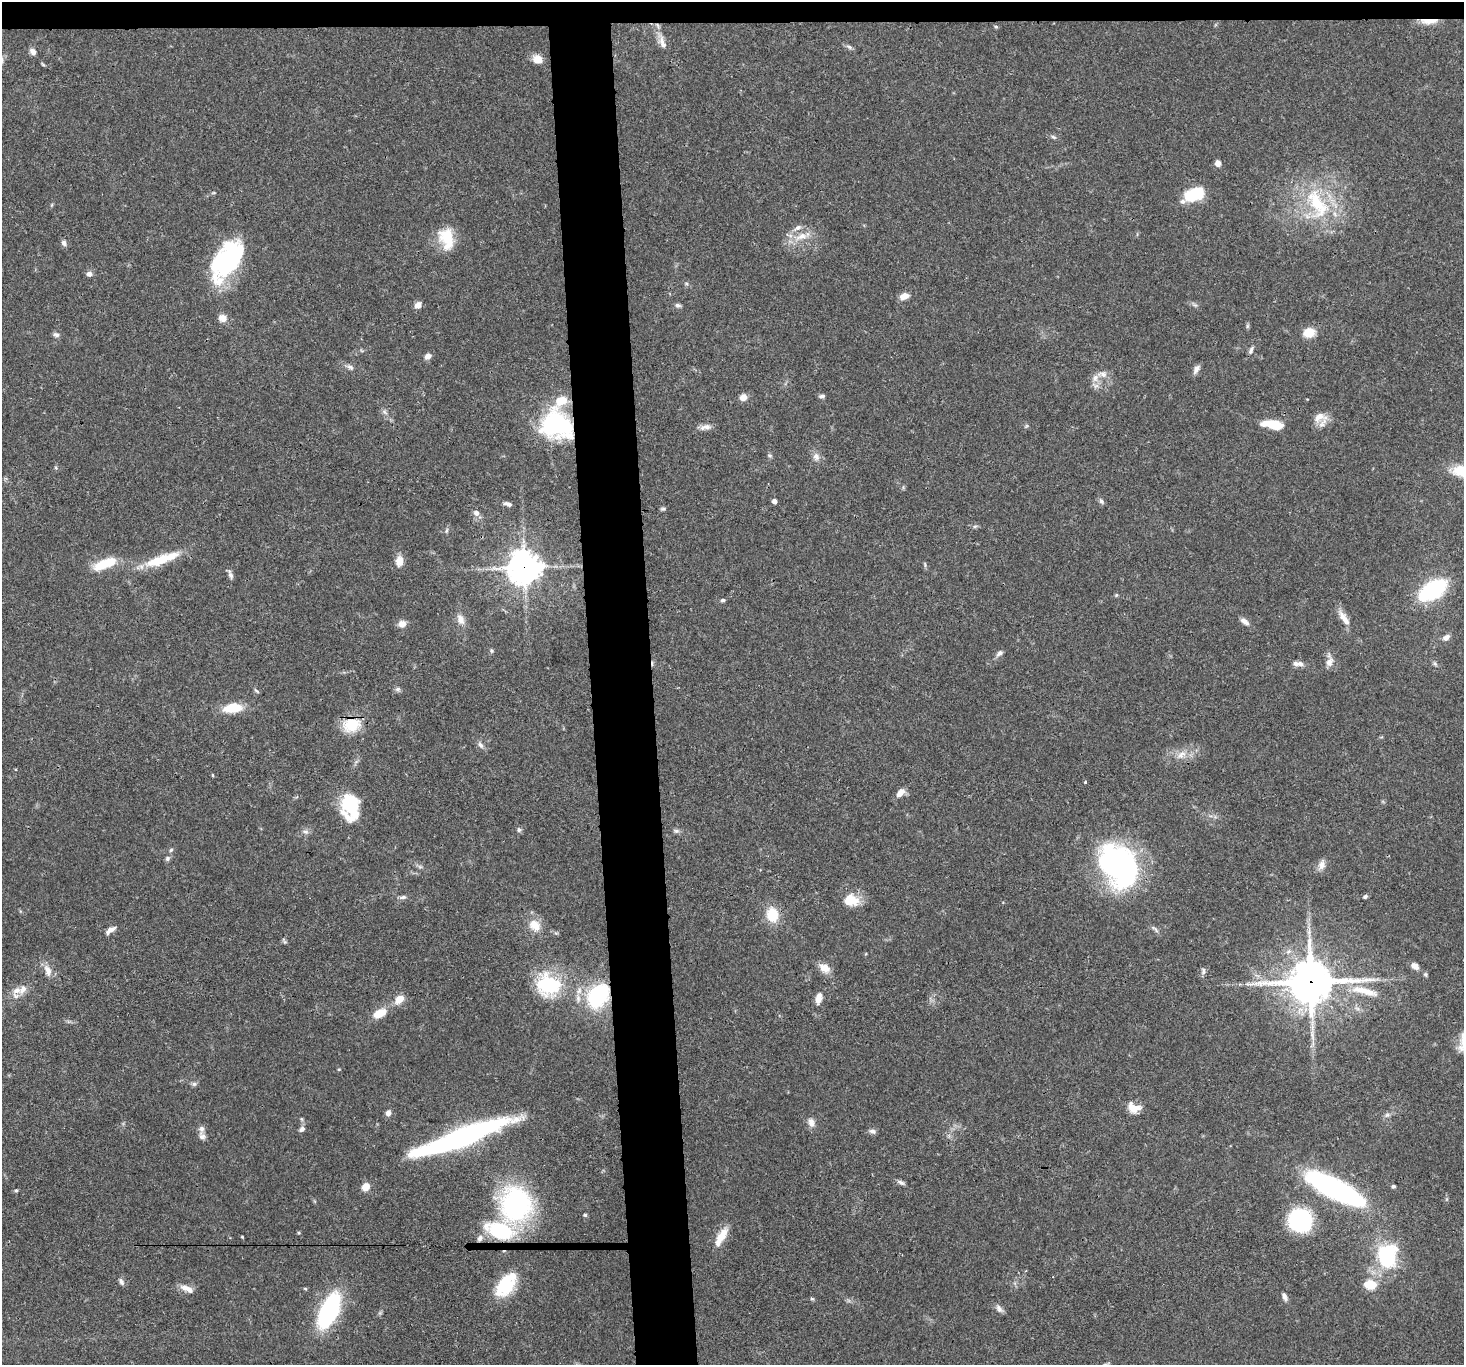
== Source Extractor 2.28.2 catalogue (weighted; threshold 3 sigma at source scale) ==
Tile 2 of 3 x 3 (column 2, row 1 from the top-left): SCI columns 1464-2925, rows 2875-4237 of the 4388 x 4360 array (HDU 1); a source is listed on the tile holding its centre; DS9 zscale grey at full resolution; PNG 1466 x 1367 px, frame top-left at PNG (2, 2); no overlay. Shown black and unused: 6% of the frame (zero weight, under 3 of 4 exposures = <1% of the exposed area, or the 3 px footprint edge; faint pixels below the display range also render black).
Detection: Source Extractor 2.28.2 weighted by HDU 2 'WHT'; one run over the whole footprint, this tile lists its part. Background 0.0563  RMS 0.0035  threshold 0.016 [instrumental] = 3 sigma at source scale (4.5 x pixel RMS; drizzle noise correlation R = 1.50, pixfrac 1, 0.05/0.05 arcsec/px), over >= 5 px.
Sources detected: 146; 1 too faint to see at this stretch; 3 inside a brighter object's white glare — not listed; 9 inside a brighter listed object's ellipse — not listed separately; the other 133 listed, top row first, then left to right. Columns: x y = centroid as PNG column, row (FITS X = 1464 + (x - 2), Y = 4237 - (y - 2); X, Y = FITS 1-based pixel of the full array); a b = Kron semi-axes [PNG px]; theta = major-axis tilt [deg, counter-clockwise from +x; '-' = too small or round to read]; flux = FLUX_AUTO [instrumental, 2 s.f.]
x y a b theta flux
1429 21 21 6 2 4.8
658 25 9 3 -69 0.81
996 27 5 5 - 0.48
663 45 16 9 -74 2.5
849 47 8 5 -28 0.9
33 52 8 6 -59 1.7
537 59 12 10 -28 3
43 64 5 4 - 0.41
1053 137 7 5 -22 0.7
1218 163 6 5 - 2.4
1194 194 21 13 20 14
1317 204 49 23 -62 27
801 236 18 10 16 5.1
447 238 27 16 -76 11
64 243 7 6 - 1.2
227 260 46 24 64 43
89 274 7 6 - 1.4
904 296 10 7 17 2.8
418 305 8 7 - 1.9
678 305 7 5 -7 0.89
223 318 10 8 -20 2.8
1309 333 10 8 13 7
56 335 8 6 -14 1.1
1251 350 11 5 67 1
428 356 7 6 - 1.7
350 367 11 6 -34 1.2
1196 369 12 6 57 1.6
1102 374 14 9 -2 2.5
822 396 8 4 8 0.85
743 397 9 8 - 2.2
1320 417 20 12 12 4.1
557 425 35 30 -27 39
1273 425 18 7 -9 12
705 427 16 7 11 2
769 455 6 4 -19 0.51
816 457 11 9 -64 2
774 501 4 4 - 1.7
1101 501 9 5 -59 0.89
509 504 8 6 -17 1.2
663 508 7 4 -8 0.57
476 513 8 7 - 1.6
975 526 6 4 19 0.56
446 531 8 3 71 0.59
399 561 12 9 84 3.5
156 562 29 13 12 9
105 564 28 10 22 10
524 568 11 11 - 540
230 574 12 5 -71 1.2
1432 590 19 10 32 58
1116 595 5 4 - 0.44
723 600 7 5 14 0.56
1344 618 22 8 -55 3.7
460 620 14 9 -68 2.9
1244 621 11 6 -35 2
402 624 9 8 - 2.3
1446 637 10 7 32 1.7
492 651 6 4 -73 0.53
999 653 11 6 48 1.2
1329 662 14 9 66 2.5
1300 663 9 7 -26 1.4
1435 663 7 4 -70 0.67
398 689 7 6 - 0.91
256 691 8 4 -41 0.54
233 708 18 9 7 9.7
352 725 18 14 13 12
480 745 10 5 -52 1.2
1181 755 14 9 44 2.9
212 775 4 3 - 0.33
1085 782 3 3 - 0.99
900 793 12 7 44 2.6
351 804 28 18 -75 17
519 830 7 6 - 0.8
676 831 8 5 -19 0.85
305 832 8 6 -3 1.1
171 850 6 4 44 0.59
167 858 7 6 - 0.89
1322 865 13 9 79 2.3
1119 866 40 30 -53 100
1365 896 5 5 - 0.68
403 897 9 5 14 0.96
851 900 17 13 -12 7.7
772 915 15 12 -80 9.1
535 925 17 13 -38 5.3
1155 929 13 4 -43 0.96
110 930 13 6 34 2
284 941 9 4 -64 0.6
1415 966 9 7 -37 2.1
824 968 14 10 -28 3.5
48 970 16 10 -73 3
1203 971 10 5 86 0.94
1425 974 6 5 - 0.57
1311 982 16 14 2 1200
548 985 31 25 -3 24
23 989 14 10 57 3
1364 991 41 9 -14 7.8
597 998 21 19 -59 27
819 998 14 7 80 2.9
399 999 10 7 42 4.5
379 1013 14 8 28 6.4
339 1069 4 4 - 0.35
194 1084 6 6 - 0.83
1133 1108 16 11 -19 4.2
388 1113 6 5 - 1.7
1387 1115 7 6 - 0.92
302 1119 6 4 -70 0.49
811 1122 12 8 -79 2
302 1129 8 6 41 1.1
872 1131 10 6 -12 1.1
202 1136 10 8 -51 1.4
462 1137 94 15 20 89
901 1182 11 5 -30 1
1393 1186 4 4 - 0.65
366 1187 9 7 49 3.5
1335 1189 58 16 -27 88
16 1191 4 4 - 0.46
516 1204 31 27 -87 69
585 1215 5 3 - 0.62
1300 1220 25 23 -36 29
500 1231 24 13 -19 31
299 1233 4 4 - 0.4
242 1237 4 3 - 0.3
721 1237 27 9 60 5.4
480 1238 10 7 49 1.8
1387 1255 31 25 83 25
121 1282 8 6 -57 1.1
506 1285 24 13 52 21
1370 1285 8 6 -9 12
305 1289 5 3 - 0.38
190 1290 16 9 -23 2.3
1284 1297 10 5 -72 1.2
812 1299 6 4 -2 0.44
999 1309 12 7 -50 1.5
329 1310 27 12 66 60
Overlapping masked pixels (flux is a lower limit): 6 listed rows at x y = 1429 21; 658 25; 557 425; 524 568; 352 725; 1311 982